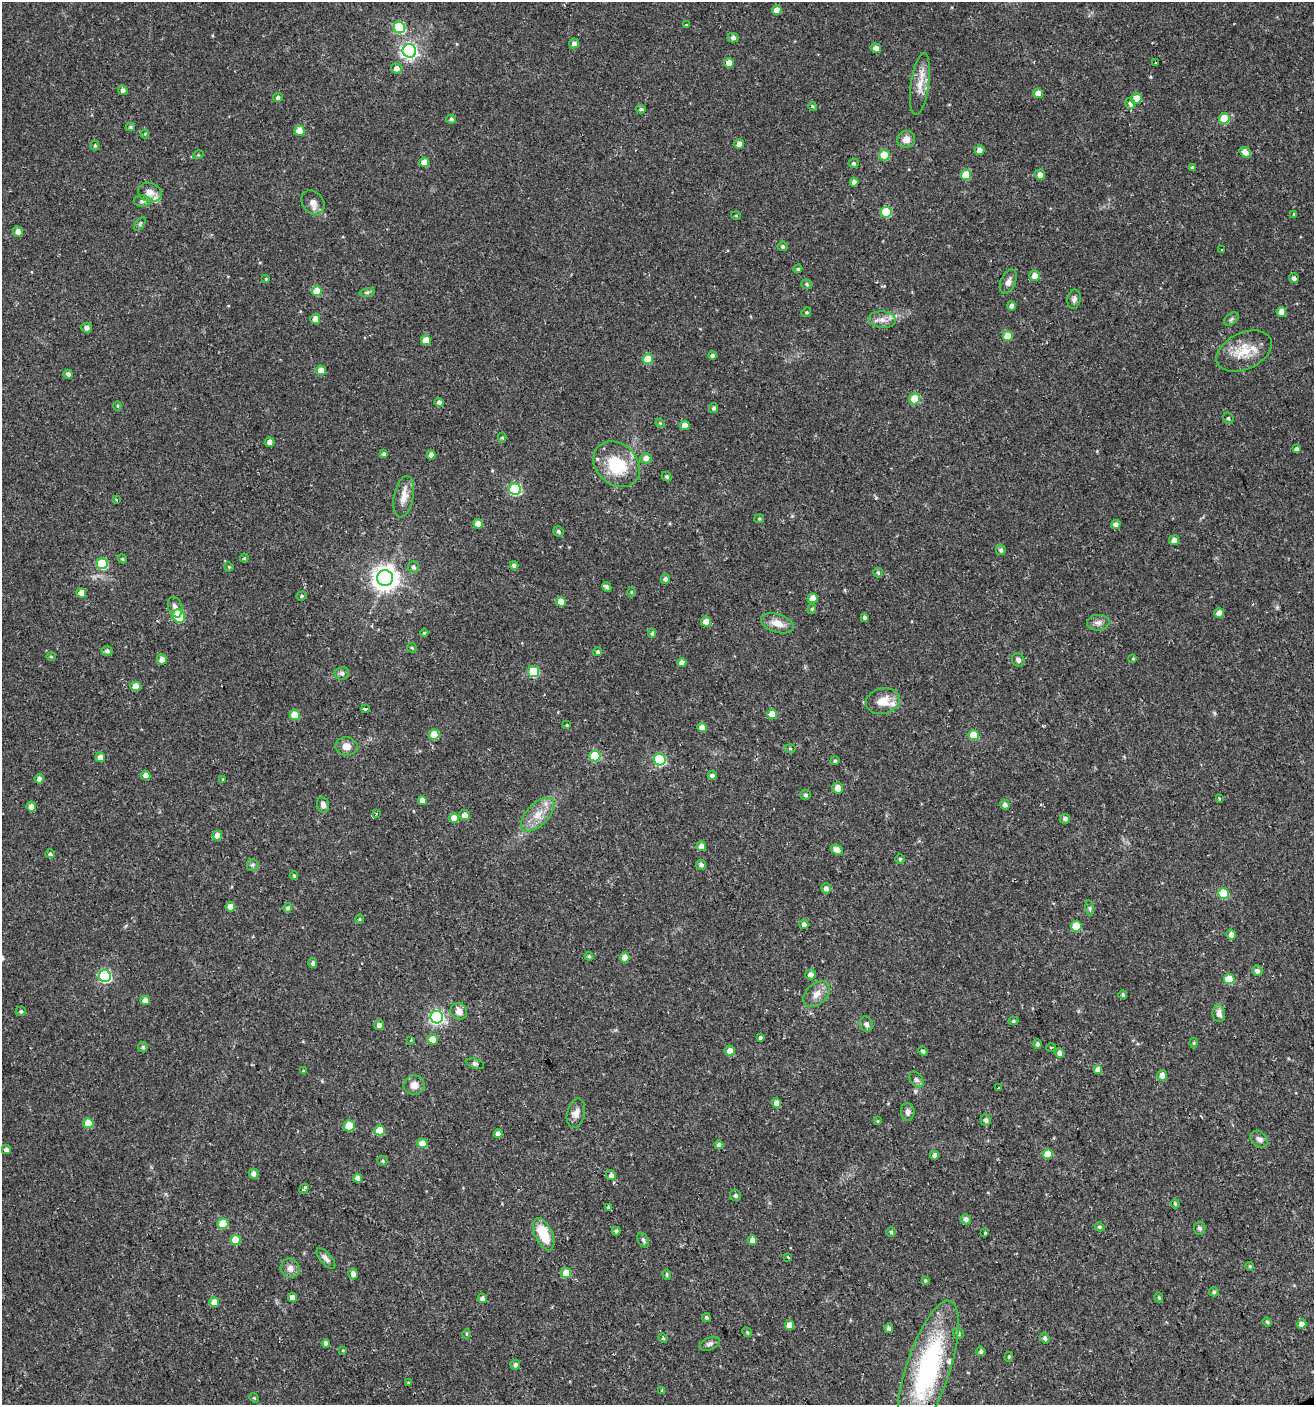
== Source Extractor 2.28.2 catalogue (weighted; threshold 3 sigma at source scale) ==
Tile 6 of 4 x 4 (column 2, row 2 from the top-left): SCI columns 1395-2706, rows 2808-4210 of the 5473 x 5614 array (HDU 1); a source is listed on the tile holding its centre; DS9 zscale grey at full resolution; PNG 1316 x 1407 px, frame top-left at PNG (2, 2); each listed source drawn as its Kron ellipse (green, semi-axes under 4 px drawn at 4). Shown black and unused: <1% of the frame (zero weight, under 2 of 3 exposures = <1% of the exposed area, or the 3 px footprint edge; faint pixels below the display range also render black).
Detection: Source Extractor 2.28.2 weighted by HDU 2 'WHT'; one run over the whole footprint, this tile lists its part. Background 0.0254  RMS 0.0042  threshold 0.0188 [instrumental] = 3 sigma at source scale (4.5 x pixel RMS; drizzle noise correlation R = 1.50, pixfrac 1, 0.0396/0.0396 arcsec/px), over >= 5 px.
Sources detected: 281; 4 inside a brighter listed object's ellipse — not listed separately; the other 277 listed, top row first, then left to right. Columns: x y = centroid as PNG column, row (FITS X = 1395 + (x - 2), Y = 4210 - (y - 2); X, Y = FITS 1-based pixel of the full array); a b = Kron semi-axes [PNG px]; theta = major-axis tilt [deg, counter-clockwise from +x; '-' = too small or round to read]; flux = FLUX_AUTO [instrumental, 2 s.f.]
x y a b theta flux
777 10 5 4 - 3.5
686 25 3 3 - 0.37
399 27 6 5 - 36
733 38 5 4 - 1.3
574 43 5 5 - 1.6
876 48 5 4 - 2.2
409 51 7 6 - 130
729 63 5 4 - 4
1156 63 3 2 - 0.61
396 68 5 5 - 2.3
920 84 31 9 82 6
123 90 5 4 - 1.2
1038 93 5 4 - 4.6
278 98 5 4 - 0.93
1136 98 5 5 - 5
1130 103 6 4 -77 2.6
812 106 4 3 - 0.49
641 109 5 4 - 0.73
451 119 4 4 - 0.92
1224 119 5 5 - 14
130 127 5 4 - 0.8
300 131 5 5 - 9.3
145 134 4 4 - 0.4
906 139 9 8 - 3.3
739 144 5 4 - 2.9
95 145 5 4 - 0.55
980 150 5 4 - 2.3
1245 152 6 4 -40 2.5
198 155 5 3 - 0.41
884 155 5 5 - 13
424 162 5 5 - 5.5
853 163 5 5 - 0.83
1192 167 4 3 - 0.4
966 175 5 5 - 12
1040 175 5 5 - 2.7
854 182 4 4 - 1.7
150 192 12 9 -17 3.1
142 201 8 5 1 1.1
313 203 13 10 -52 2.7
886 212 5 5 - 22
1294 214 4 3 - 0.42
736 216 5 3 - 0.34
140 224 8 4 54 0.65
18 231 5 5 - 2.4
783 246 5 5 - 0.8
1222 250 2 2 - 0.43
798 269 4 3 - 0.53
1034 275 5 5 - 3.3
1294 278 5 5 - 1.4
266 279 4 3 - 0.43
1008 282 13 7 66 2.1
807 284 5 4 - 0.79
317 291 5 5 - 9.5
367 292 8 4 8 0.8
1074 299 10 6 79 1.3
1012 306 5 4 - 1.2
806 312 5 4 - 0.52
1281 312 5 5 - 3.8
315 319 5 5 - 2.8
1231 319 8 5 37 0.85
882 320 14 8 -5 3
86 328 5 5 - 1.8
1008 336 5 5 - 6.9
426 340 5 5 - 8.1
1244 351 29 18 25 10
712 355 4 4 - 1
648 359 5 5 - 9.7
321 370 5 4 - 4.2
68 374 4 4 - 1.2
914 399 5 5 - 15
439 402 4 4 - 1.7
118 406 5 3 - 0.47
713 408 5 4 - 0.89
1228 418 6 5 - 0.73
660 423 5 4 - 0.47
685 425 5 4 - 4.7
502 437 5 4 - 0.63
270 442 5 4 - 2
1297 449 4 4 - 1.4
384 454 4 4 - 1.1
431 455 4 4 - 1.9
646 458 5 5 - 2.7
617 464 25 20 -43 19
667 476 5 4 - 0.78
515 489 6 5 - 48
404 497 21 9 79 4.3
116 499 3 2 - 0.77
759 519 5 4 - 0.47
478 524 5 4 - 5.2
1116 524 5 4 - 2.2
558 531 5 5 - 0.94
1174 540 5 5 - 2.3
1001 550 5 5 - 1
244 558 4 4 - 0.48
122 559 4 4 - 0.49
102 564 5 5 - 23
514 565 4 4 - 1.3
229 567 5 3 - 0.43
413 567 6 5 - 1.1
878 572 5 4 - 0.79
385 578 8 8 - 380
665 579 5 4 - 1.5
607 587 5 4 - 1.2
631 592 5 3 - 0.38
81 593 5 4 - 4.8
302 596 5 4 - 0.6
813 598 5 5 - 5.1
561 602 5 4 - 4.2
175 607 10 7 -71 2.3
812 609 5 4 - 0.6
1219 613 5 4 - 4.1
179 616 7 6 - 17
864 617 4 4 - 0.85
706 622 5 5 - 5.4
777 623 17 9 -18 4.9
1098 623 11 8 1 1.9
424 633 4 4 - 0.48
652 633 4 4 - 0.71
412 648 5 4 - 0.44
107 651 5 5 - 1.2
598 652 4 4 - 0.96
51 656 5 4 - 0.53
1133 658 4 3 - 0.45
162 659 5 5 - 3.3
1018 660 7 6 - 1.2
682 663 4 4 - 2.6
533 672 5 5 - 21
342 673 7 6 - 1.2
135 686 5 4 - 5.5
883 701 17 12 13 6.4
365 709 4 3 - 7
772 714 5 5 - 6.9
295 715 5 5 - 8.5
567 725 4 4 - 0.34
702 727 5 4 - 4
434 735 5 5 - 10
974 735 5 5 - 11
346 746 11 9 -8 3.3
790 748 5 4 - 0.42
595 756 5 5 - 25
100 757 5 5 - 3.5
660 760 6 6 - 44
835 761 4 4 - 0.69
146 775 5 4 - 2.7
712 775 4 4 - 1.6
39 779 5 4 - 2
223 779 4 2 - 0.28
838 788 5 5 - 3.6
806 795 5 5 - 0.78
1219 799 3 2 - 0.55
422 800 4 4 - 2.8
323 805 8 5 -76 1.7
1005 805 5 4 - 1.4
31 807 5 4 - 3.2
376 813 4 3 - 0.4
464 815 5 5 - 2.5
538 815 21 10 45 6.5
454 818 4 4 - 6.2
1065 819 5 4 - 1.2
217 836 5 5 - 4.8
701 846 5 4 - 3.5
837 850 6 5 - 3.1
50 854 5 4 - 0.74
900 859 4 4 - 0.54
252 865 6 5 - 0.83
701 865 5 5 - 1.4
294 876 4 3 - 0.59
826 888 5 5 - 1.7
1223 893 5 5 - 20
230 907 5 4 - 4.5
288 908 5 4 - 0.96
1090 908 8 4 -82 0.74
359 919 5 3 - 0.38
804 924 4 4 - 1.5
1076 926 5 5 - 13
1231 935 5 5 - 2.5
589 956 4 4 - 0.56
625 957 5 4 - 4.9
313 963 5 4 - 1.1
1257 971 5 5 - 1.9
811 974 5 5 - 1.9
105 976 6 6 - 57
1229 979 5 5 - 8.7
817 994 15 10 45 3.9
1123 995 4 3 - 0.72
145 1001 5 4 - 2.9
21 1011 5 4 - 0.75
459 1011 9 8 - 2.8
1219 1014 8 6 -82 2.5
437 1017 6 6 - 79
1013 1021 5 4 - 0.51
866 1024 8 6 -64 1.6
379 1025 5 5 - 2
760 1037 4 3 - 1.7
432 1039 5 5 - 4.4
411 1040 3 3 - 0.53
1194 1043 5 3 - 0.45
1037 1044 4 4 - 0.96
143 1047 5 4 - 0.93
1051 1048 4 3 - 0.42
730 1051 5 5 - 3.8
923 1051 5 4 - 0.78
1059 1053 5 4 - 1.8
475 1064 9 5 -18 1
1098 1070 4 4 - 2.7
303 1071 4 4 - 0.4
1162 1075 5 5 - 3
916 1080 9 6 -48 1.3
414 1085 10 9 - 3.2
998 1088 3 2 - 0.82
777 1103 5 4 - 3.4
908 1112 9 6 -89 1.6
576 1113 15 9 76 2.9
986 1120 6 5 - 1.1
878 1121 4 3 - 0.41
88 1123 5 5 - 11
349 1126 5 5 - 11
380 1130 5 5 - 7.6
498 1134 4 4 - 2.6
1259 1139 9 7 -43 1.7
422 1143 5 5 - 4.5
719 1145 4 4 - 1.6
6 1149 4 4 - 1.6
1048 1154 5 5 - 8.4
935 1155 4 4 - 2
382 1161 5 4 - 0.56
253 1173 5 4 - 1.9
611 1175 5 5 - 1.9
358 1178 5 4 - 2.3
304 1189 5 3 - 3.3
736 1195 6 5 - 0.96
1175 1204 4 3 - 0.54
608 1208 4 3 - 1.2
966 1219 5 5 - 1.5
223 1224 5 5 - 14
1100 1227 5 4 - 0.67
1199 1228 6 6 - 1.1
616 1231 4 3 - 1
891 1232 5 5 - 0.63
985 1233 3 2 - 0.49
544 1234 17 8 -65 13
236 1240 5 5 - 9.6
643 1240 8 5 -60 0.98
752 1240 5 4 - 2.2
788 1257 3 2 - 0.52
326 1258 13 5 -50 1.6
1250 1266 4 3 - 0.39
290 1268 10 9 - 2.3
566 1273 5 5 - 8.7
353 1274 5 5 - 2
667 1274 5 4 - 0.6
925 1280 4 3 - 0.47
1214 1292 5 4 - 0.69
1159 1297 5 4 - 0.5
292 1298 4 4 - 3.2
483 1298 5 4 - 1.4
214 1302 5 5 - 5.2
706 1317 4 4 - 0.83
1267 1322 4 4 - 0.56
1302 1324 5 4 - 3
789 1325 5 4 - 4
889 1328 5 4 - 1.1
747 1332 5 4 - 0.5
958 1333 6 5 - 1
466 1334 5 3 - 0.42
663 1338 5 4 - 0.56
1045 1338 5 4 - 1
326 1343 4 4 - 1.5
710 1344 11 6 21 1.3
343 1350 4 3 - 0.34
981 1351 5 4 - 0.88
1009 1357 5 4 - 0.48
515 1365 5 5 - 1.4
928 1368 71 22 72 68
408 1382 4 3 - 0.33
662 1391 3 3 - 2.3
254 1398 5 4 - 0.45
Isophote crosses this tile's border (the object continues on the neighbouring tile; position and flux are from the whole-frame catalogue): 1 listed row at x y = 928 1368